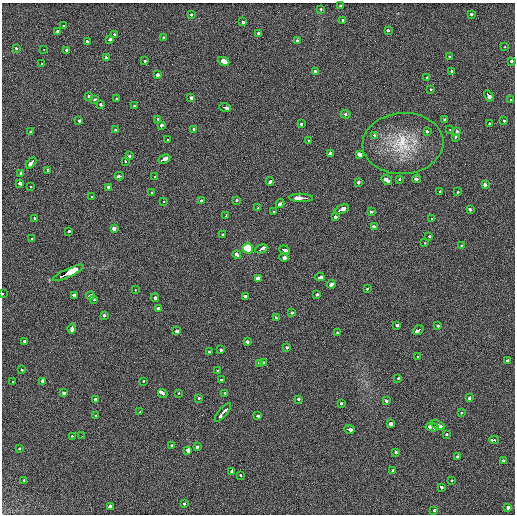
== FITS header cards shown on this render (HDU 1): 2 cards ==
NAXIS1  =                  513 / length of data axis 1
NAXIS2  =                  512 / length of data axis 2

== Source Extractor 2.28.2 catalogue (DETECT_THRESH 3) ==
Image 513 x 512 px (HDU 1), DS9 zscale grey, 1 PNG px = 1 image px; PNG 517 x 516 px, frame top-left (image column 1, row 512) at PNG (2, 3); each listed source drawn as its Kron ellipse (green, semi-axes under 4 px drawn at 4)
Background 19.9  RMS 5.7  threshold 17.1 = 3 sigma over >= 5 px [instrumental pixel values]
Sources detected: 187; all 187 listed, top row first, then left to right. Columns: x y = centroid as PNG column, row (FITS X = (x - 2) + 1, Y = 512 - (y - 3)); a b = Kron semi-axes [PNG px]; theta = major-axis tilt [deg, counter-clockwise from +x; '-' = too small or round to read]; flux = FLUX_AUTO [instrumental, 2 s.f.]
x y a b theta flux
340 5 3 3 - 1100
321 9 3 2 - 1300
191 14 3 3 - 950
471 14 3 3 - 3700
343 20 3 3 - 2500
242 22 3 3 - 6500
64 26 3 3 - 4000
389 30 3 3 - 6700
58 31 3 3 - 2500
258 33 3 3 - 2100
114 34 4 3 - 6300
163 37 3 2 - 970
109 40 3 3 - 4800
87 41 3 3 - 5600
298 41 3 3 - 2200
505 47 2 2 - 290
16 48 3 3 - 1500
44 49 2 2 - 760
67 50 3 3 - 1900
449 57 3 3 - 1400
107 58 3 3 - 3000
145 61 3 3 - 920
224 61 6 4 -24 16000
512 61 3 3 - 3500
42 63 3 2 - 3100
315 72 3 3 - 2200
451 72 4 3 - 3500
157 75 3 3 - 7200
427 78 3 3 - 1300
431 90 3 2 - 1100
88 96 3 3 - 1500
489 96 6 3 -60 6400
117 98 3 3 - 1800
191 98 4 3 - 4000
510 99 3 3 - 9100
94 100 3 3 - 1600
101 105 3 3 - 2700
134 106 3 3 - 1800
225 107 6 3 -18 7800
346 114 5 4 - 590
158 119 3 2 - 1900
444 120 3 3 - 1700
79 121 3 3 - 3300
504 121 3 3 - 1700
301 124 3 3 - 1500
490 124 3 3 - 4600
161 125 3 3 - 5900
194 129 3 3 - 1700
450 129 3 2 - 860
115 130 3 3 - 1900
31 131 3 3 - 2700
427 131 3 3 - 2500
457 131 3 3 - 1800
374 135 3 3 - 1400
455 137 4 3 - 2000
167 140 3 3 - 870
309 141 3 2 - 750
403 143 40 30 4 20000
330 153 3 3 - 27000
360 155 4 3 - 11000
129 156 3 3 - 1400
164 159 6 3 26 9400
125 161 3 3 - 2300
31 163 6 3 48 6700
47 171 3 3 - 17000
20 173 3 3 - 2900
119 176 4 3 - 4100
155 177 3 2 - 650
400 179 3 3 - 1400
417 179 4 3 - 4000
387 180 6 3 -36 8200
270 181 4 3 - 7600
358 182 3 3 - 6700
20 183 3 3 - 5700
485 184 3 3 - 10000
31 186 3 2 - 1000
109 187 3 3 - 4100
440 192 3 3 - 1900
457 192 3 3 - 1600
152 193 3 3 - 1300
92 197 4 3 - 6000
301 198 12 3 -1 14000
236 200 3 3 - 1500
164 201 3 2 - 1200
201 201 3 3 - 1700
280 203 4 3 - 5800
258 208 3 3 - 1900
342 209 8 3 25 9400
470 209 3 3 - 3300
371 211 3 3 - 2400
274 212 3 3 - 1700
226 216 4 3 - 5000
335 217 3 3 - 13000
35 218 3 3 - 1300
431 219 3 2 - 2200
374 227 4 3 - 3100
115 228 3 3 - 22000
69 231 3 3 - 2100
222 235 3 3 - 1100
429 236 3 3 - 1400
31 239 3 2 - 600
425 243 3 3 - 910
461 246 3 2 - 1500
248 248 5 5 - 11000
261 249 6 3 24 6000
284 250 5 3 - 5000
237 255 4 3 - 3500
284 257 4 3 - 38000
68 273 17 3 25 240000
320 277 4 3 - 4500
258 279 3 3 - 19000
331 284 4 3 - 5200
367 289 3 2 - 1200
135 290 3 2 - 580
2 293 3 2 - 940
74 295 4 3 - 7500
317 295 3 3 - 2000
90 296 4 3 - 4200
246 297 3 3 - 7100
155 298 4 3 - 11000
94 300 3 3 - 1700
158 308 3 3 - 3200
291 313 3 3 - 1800
104 316 3 3 - 1900
276 318 4 3 - 3400
397 325 3 3 - 2900
437 326 3 3 - 2600
72 328 5 3 - 5800
418 330 6 3 35 5000
176 331 4 3 - 4700
337 333 3 3 - 1100
25 341 4 3 - 12000
248 341 3 3 - 7400
287 348 3 3 - 1800
221 350 3 3 - 2600
209 351 3 3 - 1900
417 357 3 3 - 1200
507 361 3 3 - 6800
264 362 3 3 - 1100
259 364 3 3 - 2300
22 370 3 3 - 1600
217 370 3 3 - 1300
398 378 3 2 - 2000
221 380 3 3 - 2200
143 381 3 2 - 1000
13 382 3 3 - 940
43 382 4 3 - 14000
64 393 3 3 - 3200
163 393 5 3 - 14000
179 393 3 2 - 1700
224 393 3 2 - 1000
199 398 3 3 - 650
470 398 4 3 - 4800
299 399 3 3 - 2400
95 400 4 3 - 13000
387 401 3 3 - 2800
341 403 3 3 - 2300
140 411 3 3 - 1200
223 413 11 3 50 15000
461 413 3 2 - 1100
96 416 4 3 - 8500
257 416 4 3 - 2700
391 424 3 3 - 6900
438 425 7 3 -26 8200
432 427 6 3 -7 9800
350 429 5 3 - 9400
447 434 3 3 - 2400
72 436 2 2 - 1900
82 436 2 2 - 220
494 440 5 3 - 14000
171 445 3 3 - 1700
197 446 3 3 - 3600
19 448 3 3 - 2000
188 450 3 3 - 21000
396 452 3 3 - 2900
457 457 3 3 - 2900
503 461 4 3 - 3300
232 471 4 3 - 7600
392 471 3 3 - 1800
240 475 3 2 - 990
24 480 3 2 - 2200
452 480 3 3 - 2800
441 487 3 3 - 1400
184 504 3 3 - 2600
110 507 3 3 - 8200
508 507 3 3 - 2400
434 510 3 3 - 2300
At the frame edge (FLAGS 8, measured only in part): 1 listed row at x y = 2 293